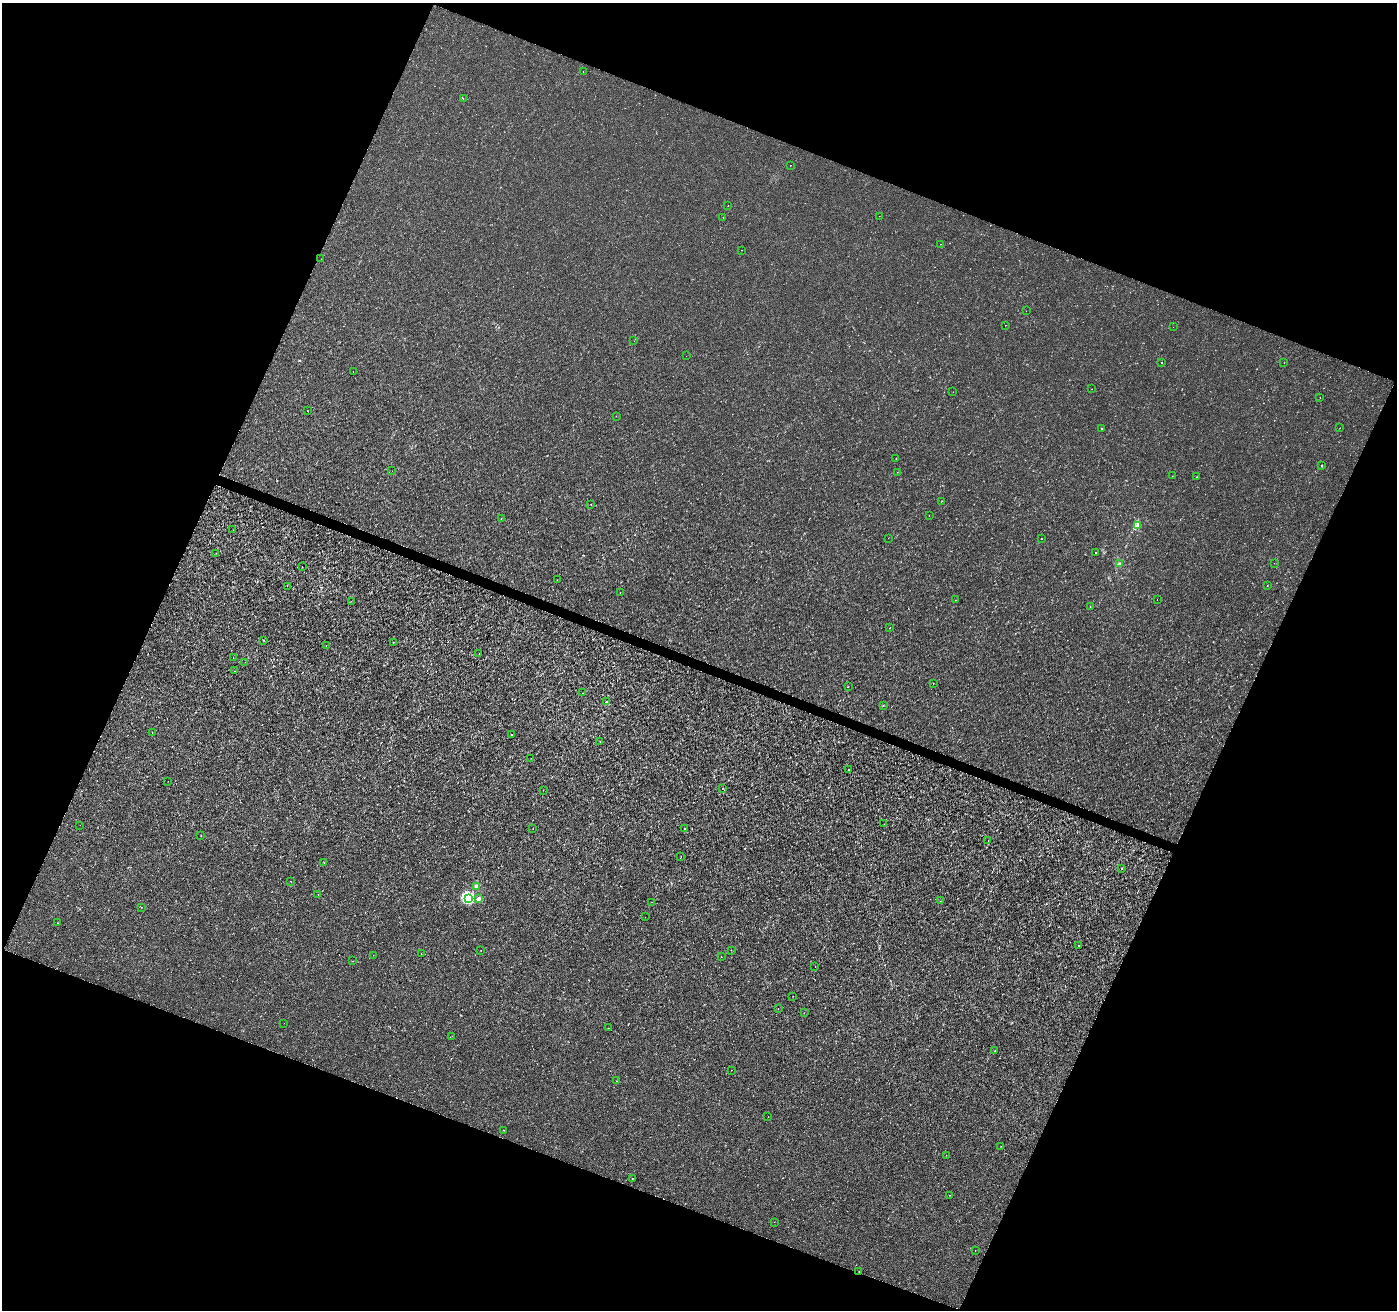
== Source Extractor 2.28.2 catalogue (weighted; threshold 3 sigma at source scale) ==
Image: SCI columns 8-5586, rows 275-5505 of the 5588 x 5717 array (HDU 1 of 3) = the unmasked area's bounding box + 8 px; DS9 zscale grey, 4 x 4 block average (1 PNG px = mean of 4 x 4 image px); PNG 1399 x 1312 px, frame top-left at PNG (2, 3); each listed source drawn as its Kron ellipse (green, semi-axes under 4 px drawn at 4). Shown black and unused: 43% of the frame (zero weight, under 2 of 3 exposures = <1% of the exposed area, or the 3 px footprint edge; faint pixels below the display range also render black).
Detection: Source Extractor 2.28.2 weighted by HDU 2 'WHT'. Background -6.86e-05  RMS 0.0018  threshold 0.00829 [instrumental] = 3 sigma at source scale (4.5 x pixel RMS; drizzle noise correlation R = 1.50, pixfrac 1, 0.0396/0.0396 arcsec/px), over >= 5 px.
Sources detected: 123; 1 inside a brighter object's white glare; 5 cosmic-ray / hot-pixel residue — neither listed nor drawn; the other 117 listed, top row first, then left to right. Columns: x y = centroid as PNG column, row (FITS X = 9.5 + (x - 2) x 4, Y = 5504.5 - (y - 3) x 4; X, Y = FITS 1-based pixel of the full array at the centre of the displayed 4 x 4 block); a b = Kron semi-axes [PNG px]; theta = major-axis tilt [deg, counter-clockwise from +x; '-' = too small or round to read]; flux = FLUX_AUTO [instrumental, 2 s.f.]
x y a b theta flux
583 71 2 2 - 0.27
463 98 2 2 - 0.59
790 165 2 2 - 0.27
728 206 2 2 - 0.35
879 216 2 2 - 0.17
723 217 2 2 - 4.8
940 244 2 2 - 0.43
742 250 2 2 - 0.22
321 259 2 2 - 0.58
1026 311 2 2 - 0.44
1005 325 2 2 - 0.3
1173 327 2 2 - 0.62
634 341 2 2 - 0.33
686 356 2 2 - 0.2
1161 362 2 2 - 0.6
1284 362 2 2 - 0.24
353 371 2 2 - 0.38
1092 389 2 2 - 0.2
953 392 2 2 - 0.64
1320 398 2 2 - 0.65
307 411 2 2 - 0.33
616 416 2 2 - 0.24
1102 428 2 2 - 1.3
1340 428 2 2 - 0.39
896 458 2 2 - 0.24
1321 465 2 2 - 1.8
392 471 2 2 - 0.16
897 472 2 2 - 0.41
1172 476 2 2 - 0.17
1196 477 2 2 - 0.52
942 501 2 2 - 0.28
591 504 2 2 - 0.93
929 515 2 2 - 1
501 518 2 2 - 0.34
1137 526 4 2 - 2.8
233 530 2 2 - 0.21
888 538 2 2 - 0.2
1041 539 2 2 - 0.48
216 553 2 2 - 0.26
1096 553 2 2 - 0.97
1274 563 2 2 - 1.7
1119 564 3 2 - 1.8
302 567 2 2 - 0.69
557 580 2 2 - 0.56
287 586 2 2 - 0.2
1267 586 2 2 - 0.34
620 592 2 2 - 0.32
1157 599 2 2 - 0.29
955 600 2 2 - 0.94
351 601 2 2 - 0.14
1090 607 2 2 - 0.2
890 628 2 2 - 0.57
263 640 2 2 - 0.3
393 643 2 2 - 0.25
326 645 2 2 - 0.35
479 654 2 2 - 0.23
233 658 2 2 - 0.26
245 662 2 2 - 0.24
235 671 2 2 - 0.62
933 683 2 2 - 0.4
848 687 2 2 - 0.22
583 693 2 2 - 0.23
606 701 2 2 - 0.92
883 706 2 2 - 0.21
152 732 2 2 - 0.59
512 735 2 2 - 2
600 741 2 2 - 0.6
531 758 2 2 - 0.25
849 770 2 2 - 0.74
168 781 2 2 - 0.24
722 788 2 2 - 0.75
543 790 2 2 - 0.13
884 824 2 2 - 0.29
80 825 2 2 - 0.21
533 829 2 2 - 0.53
684 829 2 2 - 1.3
201 835 2 2 - 0.31
988 841 2 2 - 0.16
681 857 2 2 - 0.21
324 862 2 2 - 1.2
1122 868 2 2 - 0.44
291 881 2 2 - 0.65
476 886 2 2 - 12
318 894 2 2 - 2.2
479 898 2 2 - 9.5
468 899 2 2 - 45
940 901 2 2 - 0.19
652 902 2 2 - 0.53
141 907 2 2 - 0.27
645 917 2 2 - 0.17
57 923 2 2 - 0.27
1079 945 2 2 - 0.94
731 950 2 2 - 0.22
481 951 2 2 - 1.7
421 954 2 2 - 0.54
373 955 2 2 - 0.37
721 957 2 2 - 0.56
352 961 2 2 - 0.29
815 966 2 2 - 0.7
793 996 2 2 - 0.24
778 1009 2 2 - 1.4
804 1013 2 2 - 0.23
284 1023 2 2 - 0.23
608 1028 2 2 - 0.33
452 1036 2 2 - 0.15
995 1050 2 2 - 0.6
731 1070 2 2 - 0.25
616 1081 2 2 - 0.38
768 1117 2 2 - 0.18
504 1130 2 2 - 0.68
1001 1146 2 2 - 0.23
946 1155 2 2 - 0.14
632 1179 2 2 - 0.46
950 1195 2 2 - 1.1
774 1222 2 2 - 0.23
975 1250 2 2 - 0.2
859 1271 2 2 - 0.8
Overlapping masked pixels (flux is a lower limit): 1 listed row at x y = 859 1271
Diffuse or blended objects may show on this block-average render without a row.